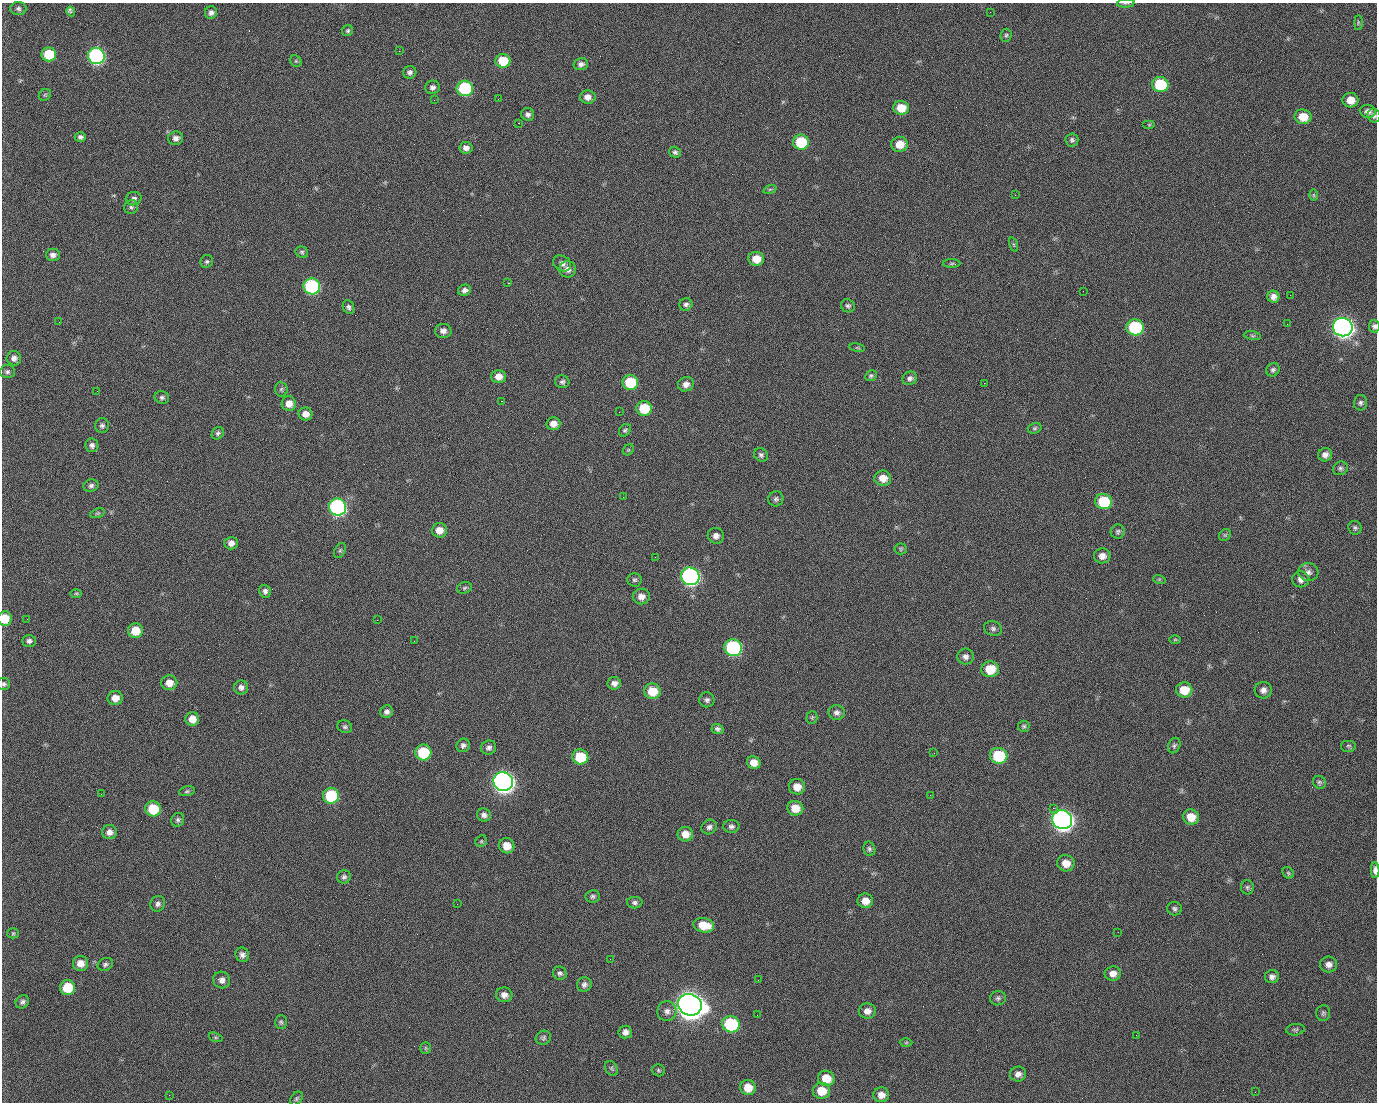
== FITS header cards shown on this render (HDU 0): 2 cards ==
NAXIS1  =                 1375 / length of data axis 1
NAXIS2  =                 1100 / length of data axis 2

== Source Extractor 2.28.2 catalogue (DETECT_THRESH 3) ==
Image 1375 x 1100 px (HDU 0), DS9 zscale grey, 1 PNG px = 1 image px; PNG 1379 x 1104 px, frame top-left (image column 1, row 1100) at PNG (2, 3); each listed source drawn as its Kron ellipse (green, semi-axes under 4 px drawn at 4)
Background 1470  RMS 30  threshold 89.8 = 3 sigma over >= 5 px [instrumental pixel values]
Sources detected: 232; all 232 listed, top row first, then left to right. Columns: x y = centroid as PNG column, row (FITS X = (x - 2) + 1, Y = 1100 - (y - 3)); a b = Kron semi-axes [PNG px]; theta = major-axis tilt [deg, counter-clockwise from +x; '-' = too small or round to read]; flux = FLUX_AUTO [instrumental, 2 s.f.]
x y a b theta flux
1126 3 9 3 4 2.9e+03
18 9 8 6 -4 5.5e+03
71 11 5 3 - 6.6e+03
990 12 3 2 - 1.8e+03
211 13 6 6 - 7.4e+03
1358 22 7 4 90 2.8e+03
348 31 6 5 - 3.4e+03
1006 35 6 5 - 3.6e+03
399 51 2 2 - 2.2e+04
49 54 7 7 - 7.4e+04
96 56 8 8 - 5.0e+05
296 61 6 5 - 3.0e+03
503 61 7 7 - 5.7e+04
581 64 7 6 - 8.1e+03
410 72 7 6 - 6.1e+03
1160 84 8 7 - 1.0e+05
432 87 7 6 - 6.8e+03
465 88 8 7 - 1.8e+05
45 95 7 5 44 3.4e+03
588 97 8 7 - 1.3e+04
498 99 2 2 - 1.3e+03
434 100 2 2 - 4.3e+03
1350 100 8 7 - 2.5e+04
901 108 8 7 - 3.5e+04
1368 111 8 6 -6 9.7e+03
528 114 7 6 - 6.8e+03
1374 116 7 6 - 6.0e+03
1303 117 8 7 - 3.6e+04
518 123 2 2 - 2.4e+04
1149 125 6 4 0 2.8e+03
80 137 6 5 - 5.4e+03
176 138 7 6 - 1.0e+04
1072 140 6 6 - 4.9e+03
801 142 8 7 - 9.1e+04
900 144 8 7 - 3.1e+04
466 148 6 5 - 1.0e+04
675 152 6 5 - 4.7e+03
770 189 7 4 18 3.1e+03
1015 195 2 2 - 7.3e+03
1314 195 6 4 -89 2.6e+03
134 199 8 6 14 6.7e+03
131 207 7 6 - 4.9e+03
1014 244 7 3 -71 2.5e+03
302 252 6 5 - 3.8e+03
53 255 7 6 - 8.9e+03
756 259 8 7 - 3.1e+04
207 261 6 6 - 4.0e+03
562 263 9 7 -30 9.7e+03
952 263 9 4 1 3.6e+03
568 269 8 8 - 1.1e+04
508 283 2 2 - 5.7e+04
312 286 8 8 - 3.1e+05
465 290 6 5 - 7.7e+03
1083 291 2 2 - 3.0e+03
1290 295 3 2 - 2.0e+03
1273 297 6 6 - 1.1e+04
686 304 6 6 - 6.0e+03
848 306 7 6 - 4.9e+03
348 307 7 5 -65 5.5e+03
59 322 2 2 - 1.3e+03
1287 324 2 2 - 1.4e+03
1374 326 6 5 - 5.0e+03
1135 327 9 8 - 1.8e+05
1343 327 10 9 - 1.4e+06
443 331 8 7 - 1.0e+04
1252 336 8 4 -9 3.8e+03
857 348 8 4 -9 2.6e+03
14 358 7 7 - 9.2e+03
1273 370 7 6 - 5.0e+03
7 372 7 6 - 5.3e+03
498 376 7 6 - 1.6e+04
871 376 6 5 - 3.9e+03
910 378 7 6 - 6.9e+03
562 382 7 6 - 5.4e+03
630 382 8 7 - 9.2e+04
984 383 2 2 - 2.1e+04
686 384 8 7 - 1.1e+04
281 389 7 6 - 4.6e+03
97 391 2 2 - 1.2e+03
162 397 7 6 - 5.2e+03
501 401 3 2 - 5.8e+04
289 403 7 7 - 1.8e+04
1360 403 8 6 88 5.5e+03
644 408 8 7 - 6.7e+04
619 412 2 2 - 8.4e+02
305 414 7 6 - 1.4e+04
553 424 7 6 - 1.4e+04
102 426 7 7 - 5.5e+03
1035 428 7 5 17 3.7e+03
625 430 7 5 47 3.9e+03
218 433 6 5 - 4.6e+03
92 445 7 6 - 7.4e+03
628 450 6 4 43 2.6e+03
761 455 7 6 - 5.4e+03
1325 455 7 6 - 9.8e+03
1340 468 8 6 29 5.3e+03
883 478 8 7 - 2.2e+04
91 486 7 6 - 6.0e+03
623 497 2 2 - 3.3e+03
776 499 7 7 - 5.3e+03
1104 502 8 7 - 8.9e+04
337 507 9 8 - 5.5e+05
97 513 7 4 19 3.0e+03
1355 528 7 6 - 4.6e+03
439 530 7 7 - 2.1e+04
1118 532 7 7 - 4.6e+03
1225 535 6 5 - 3.3e+03
716 536 8 8 - 9.6e+03
231 543 6 6 - 1.0e+04
901 549 6 5 - 3.0e+03
340 550 8 5 63 4.0e+03
1102 556 8 7 - 1.4e+04
655 557 2 2 - 1.0e+03
1308 572 10 9 - 9.7e+03
690 576 9 8 - 6.6e+05
1159 579 6 4 -18 2.7e+03
1301 579 8 8 - 1.2e+04
634 580 7 7 - 4.3e+03
464 588 7 5 18 3.9e+03
265 591 6 5 - 7.0e+03
76 593 6 4 0 2.9e+03
641 596 8 8 - 1.4e+04
5 619 7 6 - 4.0e+04
27 619 2 2 - 4.1e+03
377 620 2 2 - 1.2e+04
993 628 9 7 -24 6.2e+03
135 631 7 7 - 4.0e+04
1175 639 6 4 1 2.7e+03
29 641 7 6 - 6.9e+03
414 641 2 2 - 8.1e+02
733 648 9 8 - 3.1e+05
965 657 8 8 - 8.2e+03
990 669 9 8 - 4.5e+04
169 683 8 7 - 1.9e+04
614 683 6 6 - 9.8e+03
4 684 6 6 - 4.5e+03
241 687 7 7 - 7.7e+03
1184 690 8 7 - 3.7e+04
1263 690 8 8 - 1.1e+04
652 691 8 7 - 4.4e+04
115 698 7 7 - 1.9e+04
707 700 7 7 - 6.2e+03
387 712 6 6 - 7.3e+03
837 713 8 7 - 8.0e+03
812 717 6 5 - 3.5e+03
192 719 7 6 - 2.0e+04
1024 726 5 5 - 3.7e+03
345 727 7 6 - 4.6e+03
717 729 6 5 - 5.2e+03
463 745 7 6 - 6.2e+03
1174 746 8 6 67 4.4e+03
1348 746 8 6 0 4.4e+03
489 748 7 7 - 7.2e+03
423 752 8 8 - 9.6e+04
934 753 3 2 - 1.9e+03
999 756 9 8 - 1.1e+05
580 757 8 7 - 7.1e+04
754 763 7 6 - 2.0e+04
503 782 10 9 - 1.5e+06
1319 782 7 6 - 4.6e+03
797 787 8 7 - 2.3e+04
187 791 8 4 14 3.8e+03
101 794 3 2 - 2.7e+03
930 795 2 2 - 8.2e+03
331 796 8 8 - 1.3e+05
795 808 8 7 - 2.8e+04
1053 808 2 2 - 1.7e+04
153 809 8 7 - 7.0e+04
484 815 7 6 - 7.4e+03
1191 817 8 7 - 3.0e+04
178 820 7 6 - 5.1e+03
1062 820 10 9 - 1.5e+06
731 826 8 6 1 6.3e+03
709 827 8 7 - 6.8e+03
109 832 7 7 - 1.2e+04
685 834 8 7 - 2.0e+04
481 841 6 5 - 2.9e+03
507 846 8 7 - 2.5e+04
869 849 7 6 - 5.1e+03
1066 863 8 8 - 2.2e+04
1375 870 8 4 -89 1.3e+04
1288 873 6 5 - 3.5e+03
344 877 7 6 - 5.4e+03
1247 887 7 6 - 4.4e+03
593 896 7 6 - 4.7e+03
865 901 8 7 - 1.9e+04
635 903 8 6 -2 5.7e+03
158 904 8 7 - 6.6e+03
457 904 3 2 - 1.5e+03
1175 909 7 6 - 5.1e+03
704 925 10 7 -10 4.1e+04
1118 932 2 2 - 2.5e+03
13 933 5 5 - 2.8e+03
242 955 7 6 - 8.1e+03
610 959 2 2 - 2.5e+03
80 963 7 7 - 1.7e+04
105 964 8 6 27 5.0e+03
1329 964 8 8 - 1.1e+04
560 973 7 6 - 5.3e+03
1113 974 8 7 - 1.3e+04
1272 977 7 6 - 8.0e+03
222 980 8 8 - 9.7e+03
758 980 2 2 - 2.0e+03
584 985 7 7 - 6.9e+03
67 987 7 7 - 5.8e+04
504 995 8 7 - 1.2e+04
998 998 8 7 - 5.5e+03
22 1002 7 6 - 5.9e+03
690 1005 12 10 -23 3.3e+06
667 1011 10 9 - 1.1e+04
867 1011 8 7 - 1.2e+04
1323 1013 8 7 - 5.0e+03
757 1015 2 2 - 1.3e+03
281 1022 7 6 - 4.0e+03
731 1024 9 8 - 1.9e+05
1295 1030 9 5 6 4.4e+03
625 1032 6 6 - 1.0e+04
1136 1035 2 2 - 8.9e+02
216 1037 7 4 -19 3.0e+03
543 1038 8 7 - 4.7e+03
906 1043 6 4 1 2.5e+03
426 1048 6 5 - 3.4e+03
612 1068 8 6 -57 4.0e+03
659 1070 6 6 - 3.6e+03
1018 1074 8 7 - 1.0e+04
826 1078 8 7 - 3.4e+04
748 1088 8 7 - 2.8e+04
821 1091 9 8 - 3.5e+04
1255 1092 2 2 - 9.0e+02
169 1095 2 2 - 5.9e+03
881 1095 8 7 - 1.4e+04
296 1098 8 5 52 4.1e+03
At the frame edge (FLAGS 8, measured only in part): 6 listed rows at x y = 1126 3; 1374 116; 1374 326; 5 619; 4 684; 1375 870